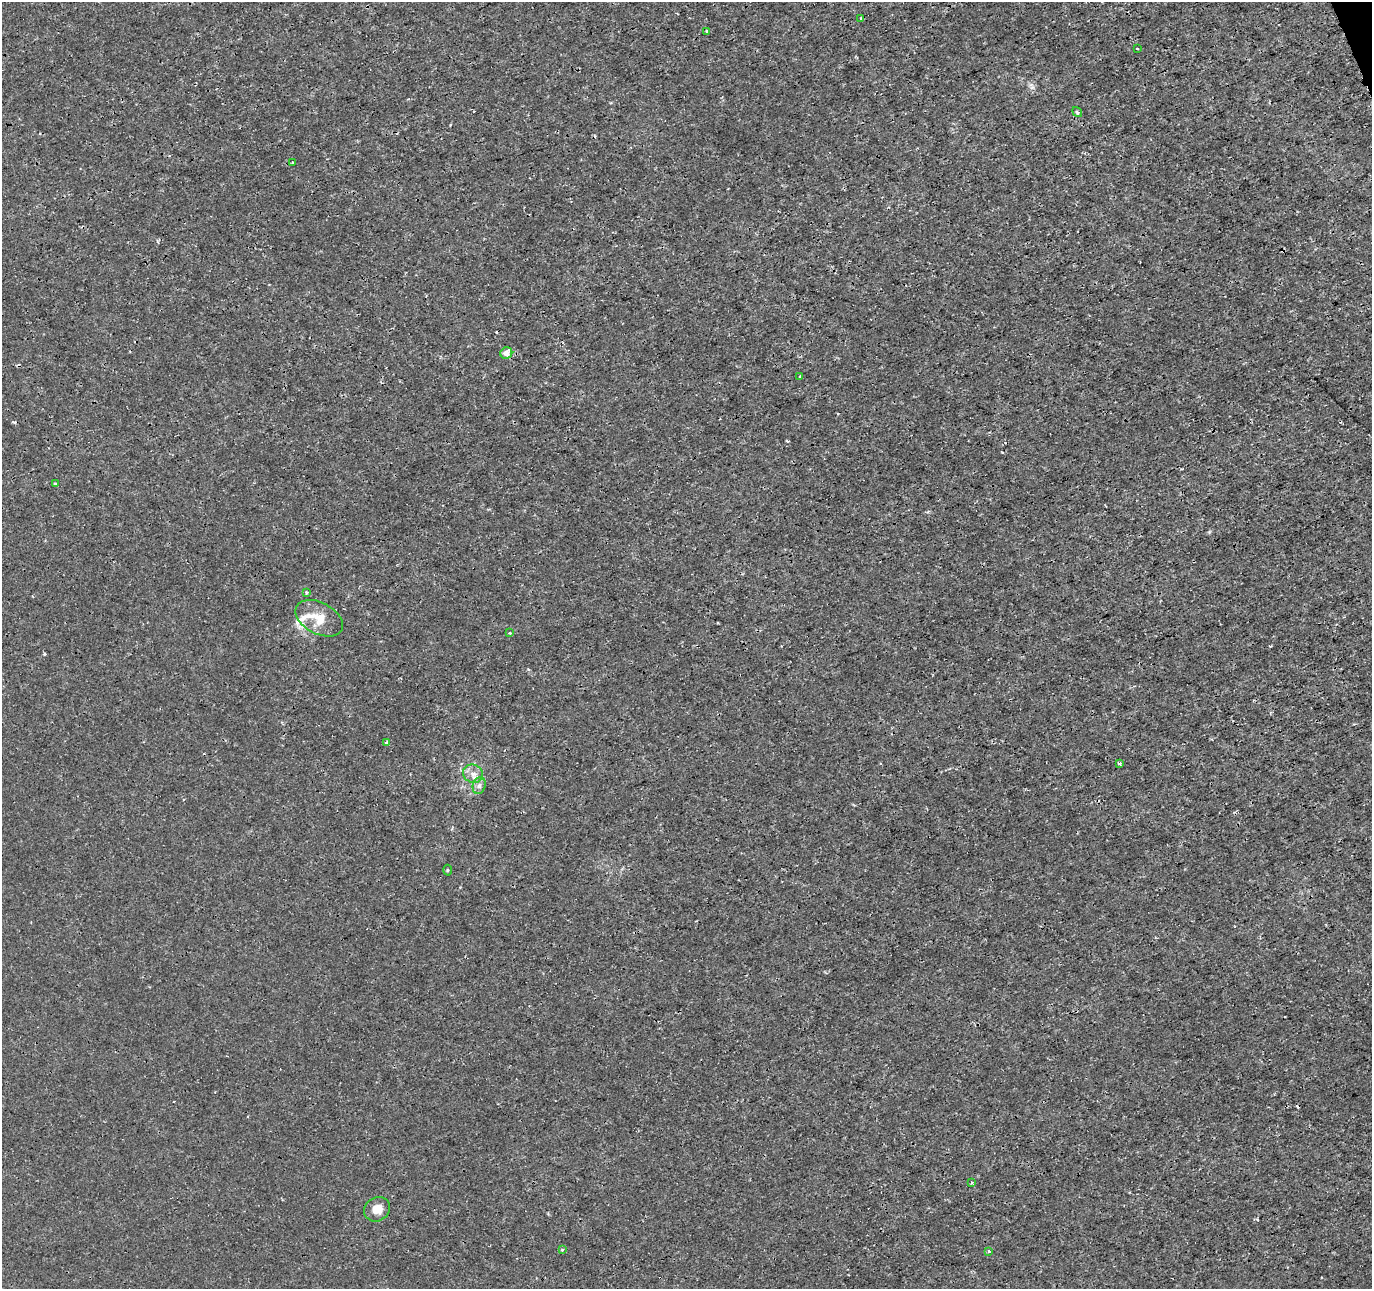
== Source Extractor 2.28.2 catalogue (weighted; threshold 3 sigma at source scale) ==
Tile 10 of 4 x 4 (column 2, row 3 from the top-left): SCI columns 1425-2794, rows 1389-2675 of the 5593 x 5401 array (HDU 1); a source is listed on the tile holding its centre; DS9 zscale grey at full resolution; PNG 1374 x 1291 px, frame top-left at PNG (2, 2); each listed source drawn as its Kron ellipse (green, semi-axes under 4 px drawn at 4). Shown black and unused: <1% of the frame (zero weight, under 3 of 4 exposures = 5% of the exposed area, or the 3 px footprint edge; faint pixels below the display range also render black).
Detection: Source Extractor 2.28.2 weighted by HDU 2 'WHT'; one run over the whole footprint, this tile lists its part. Background 5.43e-05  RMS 9.8e-04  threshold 0.00442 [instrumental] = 3 sigma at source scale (4.5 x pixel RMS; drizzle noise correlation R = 1.50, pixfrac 1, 0.0396/0.0396 arcsec/px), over >= 5 px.
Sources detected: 23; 2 cosmic-ray / hot-pixel residue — neither listed nor drawn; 1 inside a brighter listed object's ellipse — not listed separately; the other 20 listed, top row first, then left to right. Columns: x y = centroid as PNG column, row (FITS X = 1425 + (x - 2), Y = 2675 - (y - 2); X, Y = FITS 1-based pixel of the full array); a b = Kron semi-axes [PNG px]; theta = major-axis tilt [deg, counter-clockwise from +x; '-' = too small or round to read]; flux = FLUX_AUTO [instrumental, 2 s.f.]
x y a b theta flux
861 19 3 3 - 0.32
706 31 3 3 - 0.18
1137 49 3 2 - 0.064
1077 112 5 3 - 0.17
292 162 4 3 - 0.093
506 353 6 5 - 0.69
800 376 4 2 - 0.099
55 484 4 3 - 0.091
306 592 3 3 - 0.24
319 618 25 15 -28 2.1
510 633 3 3 - 0.085
386 743 3 3 - 0.53
1119 763 4 3 - 0.18
473 774 10 9 - 0.65
479 786 8 6 75 0.36
447 870 5 3 - 0.099
972 1183 3 3 - 0.11
377 1209 13 11 31 1
562 1250 3 3 - 0.14
989 1251 4 3 - 0.11